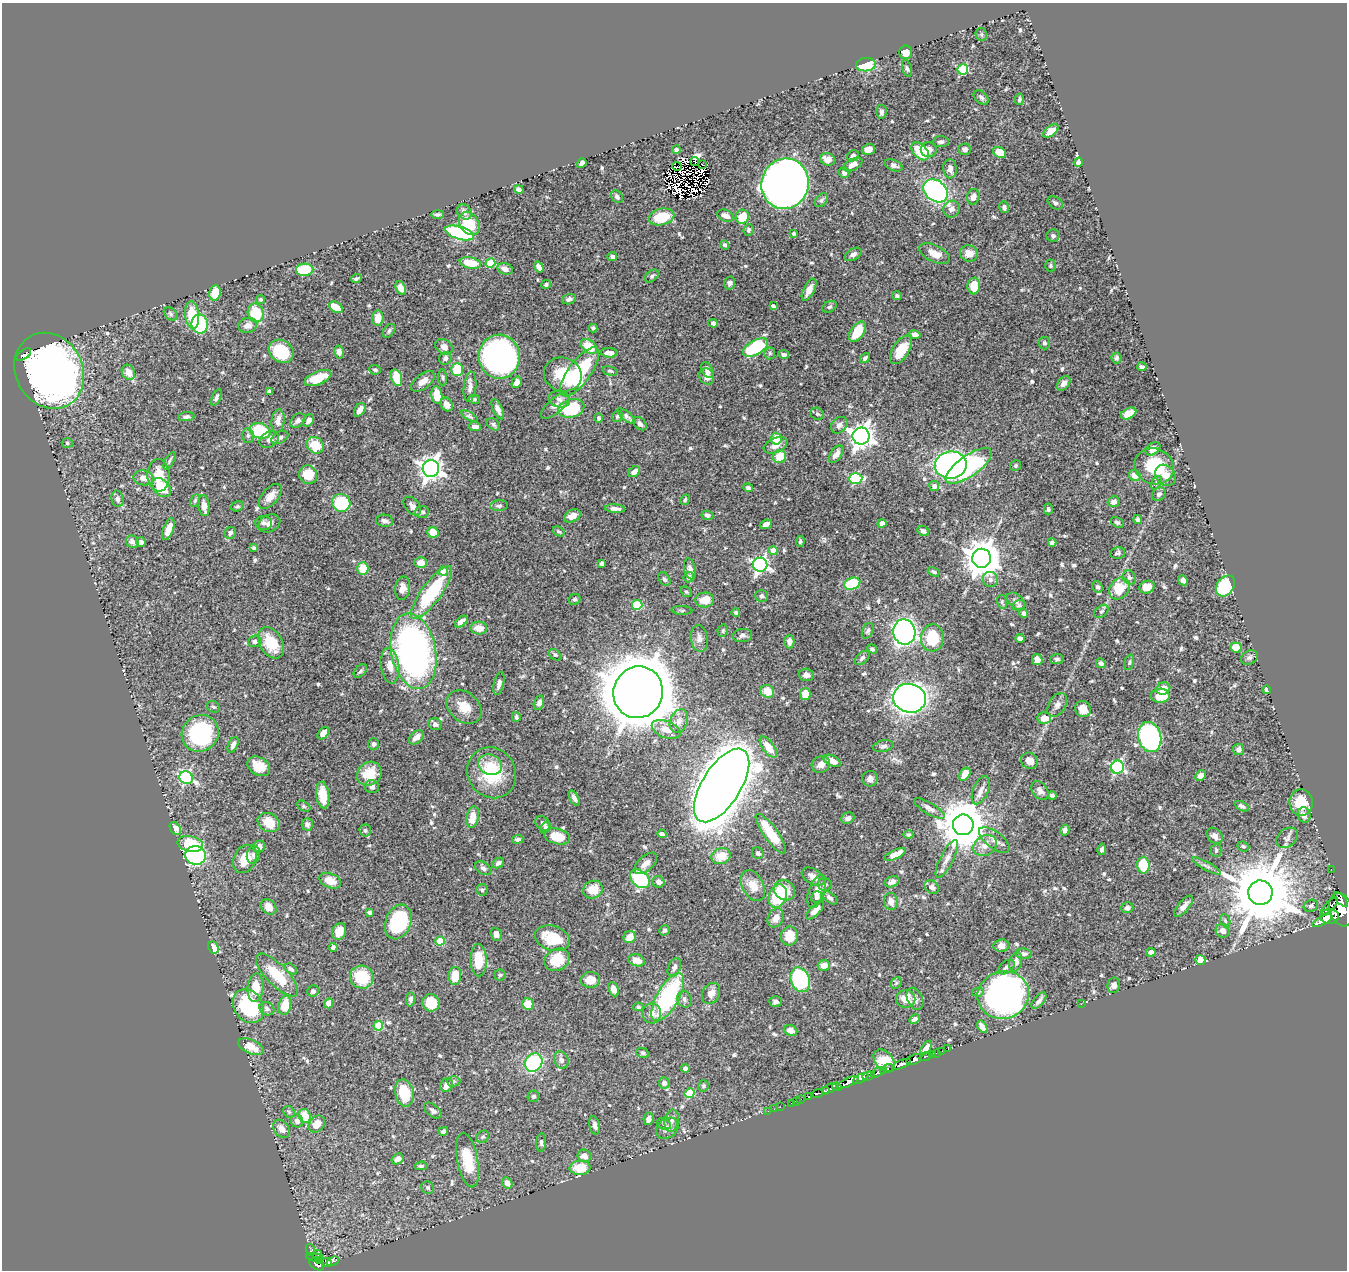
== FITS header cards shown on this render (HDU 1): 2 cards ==
NAXIS1  =                 1345
NAXIS2  =                 1268

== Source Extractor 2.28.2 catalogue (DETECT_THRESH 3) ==
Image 1345 x 1268 px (HDU 1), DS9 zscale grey, 1 PNG px = 1 image px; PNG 1349 x 1272 px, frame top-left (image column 1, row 1268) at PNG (2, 3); each listed source drawn as its Kron ellipse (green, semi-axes under 4 px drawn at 4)
Background 0.447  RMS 0.012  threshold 0.035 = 3 sigma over >= 5 px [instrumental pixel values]
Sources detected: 636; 10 with non-positive FLUX_AUTO (blend fragments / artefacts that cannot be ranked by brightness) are neither listed nor drawn; of the other 626, the 500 brightest by FLUX_AUTO listed and drawn (126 fainter detections omitted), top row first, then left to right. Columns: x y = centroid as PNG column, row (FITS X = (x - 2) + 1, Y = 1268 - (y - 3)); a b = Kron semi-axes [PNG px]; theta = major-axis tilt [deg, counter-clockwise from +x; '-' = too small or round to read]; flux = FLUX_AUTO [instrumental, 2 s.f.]
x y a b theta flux
981 34 6 5 - 1.5
906 52 7 6 - 5.7
866 65 10 6 8 22
907 68 9 4 -72 1.7
963 69 5 5 - 68
981 97 8 5 -40 2
1019 99 6 4 80 1.4
881 112 7 5 86 2
1051 131 9 5 37 6.1
941 142 8 5 5 2.4
868 149 6 5 - 5.9
965 149 6 5 - 2.3
676 150 4 4 - 1.7
929 150 8 7 - 4.9
920 151 11 6 -46 29
999 152 7 5 -29 12
853 156 6 5 - 3
828 159 8 6 -20 7.1
695 162 4 2 - 3.4
1078 162 5 4 - 4.6
582 163 5 4 - 3.3
702 164 3 2 - 1.5
853 165 10 5 27 5.7
894 165 9 5 -21 2.6
677 166 4 2 - 1.8
950 169 9 7 -85 4.8
844 173 5 5 - 2.1
785 184 25 23 70 920
519 189 5 4 - 2.4
936 191 13 10 -39 150
617 197 7 5 -52 2.3
973 197 8 6 72 4.8
821 200 8 5 50 1.8
1055 203 8 5 -34 1.8
1004 207 6 5 - 2.5
951 209 8 8 - 5.2
464 212 8 6 -50 3.1
437 214 6 4 0 1.8
726 216 9 5 -21 5.2
662 217 13 8 14 26
742 217 7 6 - 16
469 223 12 9 -56 28
748 230 6 5 - 1.9
459 233 15 6 -17 100
794 233 4 3 - 1.6
1053 236 6 6 - 1.8
725 245 4 4 - 2.1
969 253 9 8 - 7.6
853 254 9 5 29 3.1
935 254 16 8 -26 8.5
612 257 5 4 - 2.3
470 263 11 5 -11 18
490 263 5 4 - 32
1050 266 6 5 - 1.4
539 267 6 4 -58 4
505 269 8 5 -20 4
305 270 9 6 3 31
652 276 8 5 39 1.8
356 278 5 3 - 1.6
730 283 6 5 - 2.3
546 284 5 4 - 1.3
974 286 8 6 88 14
401 288 7 5 -66 6.3
809 290 12 5 63 6.8
215 293 8 5 79 14
897 296 4 4 - 1.8
261 299 4 4 - 1.3
569 299 7 5 18 2.8
773 306 4 3 - 2.2
336 307 7 5 -31 13
829 307 8 5 28 1.6
256 313 9 8 - 26
170 314 8 5 -43 1.6
192 315 14 7 -83 23
378 318 8 5 84 9.9
713 323 5 4 - 2.7
200 324 9 8 - 42
248 325 9 7 16 4.9
593 328 4 4 - 1.4
389 331 8 5 51 1.9
857 332 11 6 56 20
915 335 5 4 - 3.7
1044 343 6 5 - 1.7
589 346 9 6 -39 20
444 347 9 7 -31 4.8
755 347 14 7 30 73
901 350 16 8 58 20
281 351 13 11 -35 37
339 352 6 5 - 3.5
609 353 8 4 -4 5.3
770 353 6 5 - 1.4
784 354 5 4 - 2
24 355 8 4 35 17
499 357 22 20 -88 280
445 358 7 6 - 2.5
865 358 5 3 - 1.6
1116 358 5 5 - 1.5
1142 367 4 3 - 1.8
457 369 6 6 - 24
375 370 6 5 - 1.5
707 370 8 5 -60 3.4
49 371 39 33 -62 500
610 371 7 4 -14 1.4
128 372 8 6 -59 7.2
579 372 29 11 53 68
563 374 19 16 -18 23
707 376 8 7 - 4.1
318 378 14 6 23 20
396 378 9 5 -73 17
443 378 8 3 -86 1.3
423 381 14 7 37 6.1
517 382 6 4 58 5.2
1064 383 8 5 50 4
470 387 15 6 84 4.2
269 392 4 4 - 2.6
437 395 8 5 -83 15
216 397 9 4 66 2.1
474 399 6 4 -12 1.3
559 399 11 8 -14 3.7
447 404 7 5 -58 5
555 406 17 7 42 4.7
571 408 13 9 15 46
498 409 11 5 -65 3.7
360 410 7 5 58 4.9
817 414 7 6 - 1.7
1129 414 8 5 26 8.6
470 416 9 4 -30 1.5
617 416 6 5 - 1.4
627 416 11 4 -39 2.7
186 417 8 4 6 2.3
599 418 5 4 - 1.7
298 420 8 6 45 2.9
309 420 7 5 56 3.7
278 421 12 6 83 5.2
493 424 7 5 -40 1.8
640 424 8 5 -43 2.9
839 425 9 7 45 3.6
475 426 6 4 -6 3
260 431 11 7 -17 47
248 435 7 6 - 2
861 436 8 8 - 660
280 438 9 5 28 2.7
776 439 6 5 - 17
269 440 10 7 31 3.4
67 443 5 5 - 1.3
315 445 9 7 -41 23
776 445 12 7 22 5.8
1153 449 8 5 35 6.1
836 454 10 5 55 5.9
780 456 7 6 - 15
169 461 9 4 61 1.6
951 465 16 13 9 190
969 466 27 10 35 100
1015 466 6 5 - 1.5
1154 466 20 17 -23 33
431 468 8 8 - 590
634 472 6 4 41 5.3
159 475 16 11 -86 15
308 475 9 9 - 17
1135 475 6 5 - 7.6
1165 475 11 9 -50 6.9
143 478 10 7 -10 5.6
855 478 7 5 4 60
1156 483 7 4 58 1.5
934 486 5 5 - 3.5
161 488 11 7 -47 26
748 488 5 4 - 2.9
1159 494 7 6 - 2.6
270 496 15 8 50 8.4
117 499 8 6 -77 2.5
195 500 6 4 63 1.3
685 500 5 4 - 1.4
1114 502 6 5 - 3.8
341 503 9 9 - 60
204 506 10 5 -83 6.7
237 506 7 5 15 1.5
412 506 11 7 -50 4.2
499 506 9 5 6 2
615 509 10 4 -4 3.4
1048 509 5 4 - 1.8
422 512 7 6 - 2.5
707 515 6 5 - 2.3
572 516 9 6 29 6.3
1138 519 4 4 - 1.7
385 521 8 6 -8 2.9
1117 522 7 4 -30 1.6
264 523 8 7 - 2.6
269 523 11 8 25 4
882 523 4 4 - 8
766 524 6 4 22 4.8
168 529 11 5 70 8.6
559 531 6 4 -32 1.4
923 531 6 5 - 2.7
230 533 6 5 - 2
433 533 6 5 - 16
800 541 5 3 - 1.3
132 542 6 6 - 3.7
141 542 5 5 - 2.5
1052 543 4 4 - 2.8
254 548 4 4 - 1.7
773 551 4 4 - 8.2
1118 553 7 6 - 1.9
982 558 9 9 - 1900
421 562 6 5 - 8.7
602 563 4 4 - 2.2
760 565 7 7 - 200
363 569 6 5 - 16
690 569 10 6 -77 3.6
443 571 4 4 - 11
934 572 6 4 -28 1.3
689 577 5 5 - 3
1129 577 7 6 - 1.9
664 579 7 5 -56 1.9
990 579 8 7 - 3
1183 580 5 4 - 4
852 584 8 5 19 44
1225 586 11 8 53 48
1097 587 6 5 - 2.1
1147 587 8 6 24 7.9
402 588 11 7 81 5.7
1119 588 12 9 51 20
431 592 32 10 54 62
686 592 6 5 - 1.4
762 596 6 6 - 1.7
575 599 6 5 - 1.5
705 600 9 7 5 11
1016 601 10 6 -43 3.1
1002 602 7 5 -75 1.4
637 605 5 5 - 40
1019 605 6 5 - 1.5
682 610 10 3 -2 1.4
1101 611 8 5 38 2
736 612 4 4 - 2.2
1024 613 4 4 - 1.9
461 621 7 4 41 5.5
479 628 8 6 -4 9.7
723 631 6 5 - 1.4
868 631 8 5 66 1.8
904 632 13 11 -79 300
742 635 10 6 6 2.9
699 638 13 8 -82 4.5
932 638 14 11 84 33
1020 638 4 4 - 2.7
255 641 7 5 6 3.6
789 641 7 5 89 3.7
271 643 17 11 -58 27
1236 647 6 5 - 9.7
872 649 5 4 - 1.7
414 651 38 22 -79 320
555 655 7 5 -38 1.5
862 658 9 5 43 2.3
1249 658 9 6 30 2.2
1037 659 6 5 - 5.4
1057 659 6 5 - 1.8
1129 662 8 4 73 1.5
1101 663 5 4 - 2.3
390 666 18 9 -83 9
360 671 8 5 47 1.6
806 675 7 6 - 3.4
499 684 12 5 75 3.1
1163 689 7 6 - 7.2
1266 690 4 3 - 1.9
767 691 7 6 - 12
638 692 26 24 68 6900
805 694 6 5 - 11
1160 696 9 7 2 18
909 698 16 14 -14 460
539 703 7 5 75 2.6
1057 705 13 8 57 4.3
213 707 7 5 -31 1.7
464 707 19 14 -41 12
1083 709 8 7 - 8.7
516 717 5 3 - 1.6
1044 718 7 6 - 9
679 721 12 8 68 5.1
435 724 7 5 -25 2.4
666 729 15 8 -22 8
200 733 19 18 - 87
323 733 7 4 52 4.7
416 737 9 5 41 4.9
1150 737 15 11 -75 180
374 744 6 5 - 2
233 745 8 4 65 2.8
883 746 10 5 14 3
768 747 12 5 -54 9.6
1239 749 6 5 - 3.1
832 761 9 5 -25 7
1029 761 9 8 - 6.4
821 764 9 8 - 4.9
490 765 12 10 -24 9.1
259 766 12 8 -31 14
1117 767 6 6 - 110
492 773 26 24 -56 39
369 774 13 11 34 16
965 774 7 5 55 8.2
1200 776 6 5 - 4.7
186 778 7 6 - 110
870 779 8 7 - 3.7
721 785 42 19 58 2600
372 787 7 6 - 3.2
981 790 15 7 68 4.7
1040 791 10 7 -51 3.9
323 795 13 6 -83 16
1052 795 4 4 - 2.1
574 798 8 4 -62 3.3
1301 803 13 11 -85 16
303 806 7 4 -28 1.3
1242 806 8 4 -28 2.5
929 808 17 5 -31 3.8
1304 815 8 6 -74 4.5
473 817 11 6 77 12
848 818 7 5 24 3.2
269 822 11 9 -26 14
543 823 8 6 -42 2.8
307 824 6 5 - 2.1
963 825 10 10 - 3600
545 827 6 4 56 1.8
175 828 7 5 -60 7.6
365 830 6 5 - 1.8
1065 830 5 4 - 3.3
662 834 5 4 - 2.6
771 834 24 7 -54 28
908 835 5 4 - 2
557 836 13 7 -15 17
1215 836 9 7 -47 4.4
1287 838 12 9 37 2.8
518 839 5 4 - 2.1
994 840 18 8 -37 5.8
190 844 13 7 -12 30
985 845 12 9 31 7.2
1243 846 6 5 - 1.3
259 847 6 5 - 4.2
1102 849 6 4 80 2.2
1216 850 7 5 -90 1.4
758 853 6 5 - 1.8
895 854 11 4 26 8.6
195 855 10 9 - 110
253 855 9 6 77 2.4
721 856 9 8 - 12
245 859 15 11 64 15
947 859 21 6 63 6.2
498 863 6 5 - 3
646 863 14 7 42 6.2
1143 865 8 6 -87 29
1206 866 16 3 -29 2.9
483 868 9 6 -31 2.3
1331 869 2 2 - 3.4
813 877 12 7 -32 5.2
640 879 11 7 -41 66
330 881 11 7 -22 10
658 882 6 5 - 4.4
892 882 8 5 23 3.4
825 884 7 6 - 1.9
753 885 16 10 -61 11
932 887 8 6 -38 3.2
482 890 5 5 - 1.3
593 890 10 8 23 16
785 890 11 9 -36 12
817 891 17 8 70 8.3
1260 893 12 12 - 7800
778 896 12 8 70 44
817 897 6 5 - 2.9
830 898 8 5 -38 2.5
1341 899 9 4 -48 390
891 901 8 7 - 5.7
1183 906 13 5 50 4.7
1311 906 7 6 - 1.7
1330 906 11 4 46 210
269 907 9 6 -46 8.9
1127 908 6 5 - 2.5
815 910 12 5 47 7.2
1341 910 17 12 -71 1800
370 912 4 3 - 1.8
1329 916 9 7 2 920
776 918 10 7 63 6.6
1225 921 7 5 -68 1.4
1322 921 11 4 29 590
398 922 18 12 69 67
664 930 5 5 - 1.6
339 931 8 6 68 9.5
1223 931 7 6 - 4.8
496 934 7 5 -71 3.9
789 936 9 8 - 15
630 937 6 5 - 9.7
552 938 18 12 -18 29
440 941 4 4 - 26
1001 946 8 6 6 5.5
333 947 4 4 - 2.8
213 948 6 5 - 7.3
1151 952 4 4 - 3.2
1024 954 8 5 -4 2.4
479 960 16 8 -89 18
557 960 13 10 32 20
637 960 8 6 -18 8.7
1200 960 5 5 - 14
1016 962 10 6 74 5.7
824 965 6 5 - 7.2
674 967 10 6 66 3
1006 967 9 6 38 2.4
291 969 7 4 -39 2
277 975 28 10 -45 29
500 975 5 5 - 1.3
455 976 9 6 86 17
362 977 12 11 - 30
590 980 9 8 - 12
800 980 13 9 -69 78
896 983 6 5 - 1.3
1114 985 8 6 79 3.7
255 988 14 8 85 16
614 989 7 5 -67 5.4
313 991 6 5 - 2.7
978 992 6 4 11 1.4
711 993 11 8 60 6.2
1003 995 26 23 16 310
668 997 27 11 61 99
411 999 7 5 84 2
684 999 8 7 - 2.8
906 999 9 9 - 13
915 999 12 7 -65 5
775 1001 6 5 - 2.3
1039 1001 10 5 50 3.2
329 1003 5 4 - 6.5
431 1003 9 8 - 20
528 1004 6 5 - 21
1081 1004 2 2 - 3.2
285 1005 10 6 78 19
248 1006 18 14 -54 57
638 1007 5 4 - 1.4
267 1009 8 6 -28 2.9
652 1013 10 9 - 5.8
915 1019 6 4 28 3.1
378 1026 5 4 - 31
982 1027 7 4 -57 5.1
790 1030 7 5 -21 5.6
251 1047 14 7 -23 13
926 1048 8 4 54 4.4
948 1049 2 2 - 1.8
942 1051 2 2 - 7.2
643 1053 7 4 -20 1.4
936 1053 2 2 - 2.5
932 1054 2 2 - 6.9
926 1056 6 2 18 15
914 1059 8 5 20 440
561 1060 9 7 -70 2.9
884 1061 13 9 -49 24
534 1062 9 8 - 76
901 1064 10 3 21 440
685 1068 4 4 - 4.4
888 1068 6 4 4 63
884 1071 3 3 - 39
878 1072 7 3 29 230
868 1076 6 3 18 150
861 1078 8 3 29 200
453 1081 7 5 1 1.5
848 1082 12 4 25 670
664 1083 6 5 - 3
447 1085 7 6 - 6.6
703 1086 6 5 - 1.5
837 1087 5 3 - 81
830 1088 8 4 25 320
826 1091 3 2 - 130
404 1093 14 9 -78 25
690 1093 5 5 - 30
817 1093 6 3 15 100
533 1096 6 5 - 1.8
809 1097 4 3 - 65
800 1099 3 3 - 22
797 1101 3 2 - 6.3
791 1103 2 2 - 4.4
780 1107 3 2 - 8
774 1109 2 2 - 2.4
433 1110 10 6 -40 2.7
768 1111 2 2 - 5.8
289 1112 6 5 - 1.5
305 1116 7 6 - 16
648 1119 6 5 - 3.6
297 1121 6 6 - 4
672 1121 11 7 80 3.6
317 1124 9 7 49 9.5
664 1124 7 5 -30 1.8
595 1125 9 5 -78 3.3
667 1128 12 9 38 5
281 1129 10 7 -52 4.9
443 1131 4 4 - 1.7
483 1137 7 5 44 1.5
541 1143 9 4 88 1.9
584 1156 7 6 - 5.5
398 1159 6 5 - 5
468 1160 27 10 -79 24
421 1166 7 4 6 1.7
580 1168 10 7 3 20
507 1183 6 5 - 4.3
428 1188 7 6 - 1.7
311 1250 6 4 -70 23
318 1255 5 3 - 27
315 1257 9 4 -11 47
320 1260 4 3 - 78
333 1261 6 3 22 98
327 1262 5 4 - 83
317 1265 8 5 -30 310
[126 fainter detections neither listed nor drawn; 10 non-positive-flux detections neither listed nor drawn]